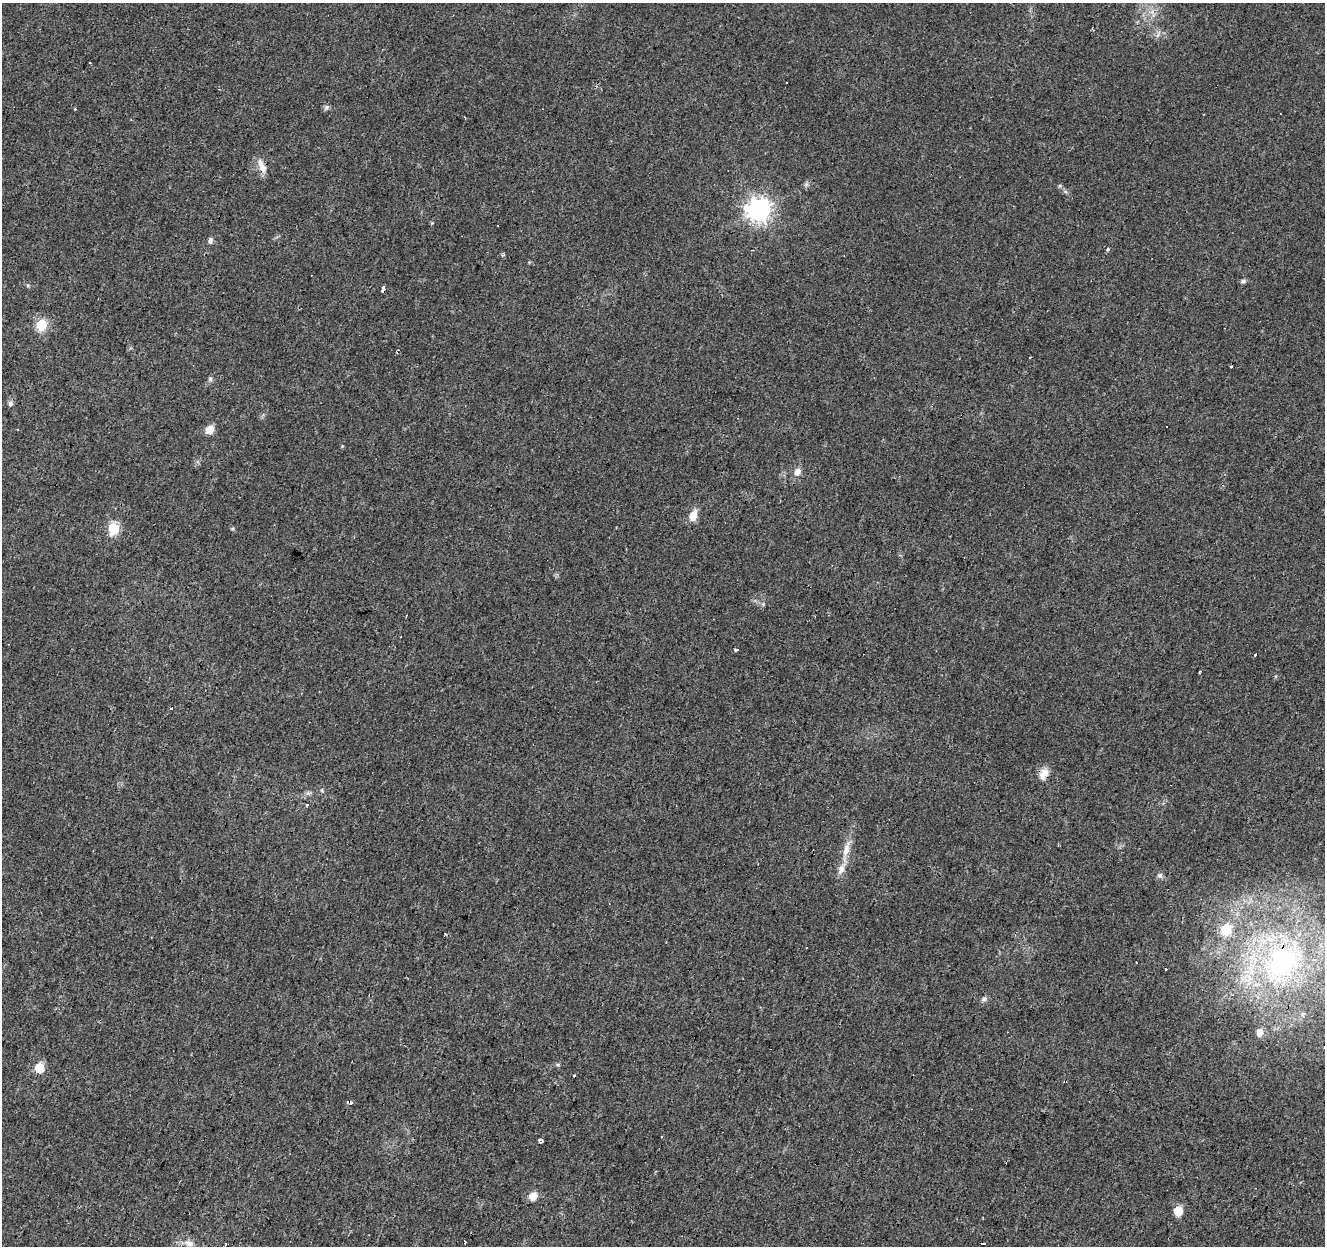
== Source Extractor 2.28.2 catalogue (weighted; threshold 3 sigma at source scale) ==
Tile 7 of 4 x 4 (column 3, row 2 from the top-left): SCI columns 2654-3976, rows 2765-4008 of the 5300 x 5466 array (HDU 1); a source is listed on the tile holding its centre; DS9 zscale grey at full resolution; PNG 1327 x 1248 px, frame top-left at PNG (2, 3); no overlay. Shown black and unused: <1% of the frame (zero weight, under 3 of 4 exposures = <1% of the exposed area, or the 3 px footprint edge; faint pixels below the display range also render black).
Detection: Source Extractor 2.28.2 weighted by HDU 2 'WHT'; one run over the whole footprint, this tile lists its part. Background 0.0156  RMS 0.0032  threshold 0.0144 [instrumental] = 3 sigma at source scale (4.5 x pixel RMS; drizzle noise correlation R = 1.50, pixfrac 1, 0.0396/0.0396 arcsec/px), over >= 5 px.
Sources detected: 55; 8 cosmic-ray / hot-pixel residue — not listed; the other 47 listed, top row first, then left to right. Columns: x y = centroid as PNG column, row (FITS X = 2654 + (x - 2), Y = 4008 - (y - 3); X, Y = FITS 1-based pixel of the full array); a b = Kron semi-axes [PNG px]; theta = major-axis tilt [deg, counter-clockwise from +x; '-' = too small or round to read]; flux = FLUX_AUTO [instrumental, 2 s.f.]
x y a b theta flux
89 63 3 2 - 0.39
327 107 8 5 59 0.65
75 109 3 3 - 0.32
262 166 19 7 -63 3
759 210 8 8 - 240
498 226 3 3 - 0.58
210 240 7 6 - 0.94
1107 249 3 3 - 2.1
502 255 5 4 - 0.51
1243 281 7 5 3 0.66
383 290 4 3 - 4.8
41 325 6 6 - 24
1231 367 3 3 - 1.2
210 379 7 5 -70 0.63
10 403 8 6 87 0.88
210 429 9 8 - 3.1
797 472 7 6 - 2.2
693 515 13 8 71 3.5
113 528 6 6 - 26
736 650 5 3 - 0.54
1200 671 4 3 - 0.78
171 708 3 3 - 2
1044 774 16 10 65 2.9
322 790 6 3 -71 0.38
308 793 6 6 - 0.73
306 805 5 3 - 0.4
846 850 19 9 81 3.4
841 869 13 8 69 2.3
1160 875 8 7 - 0.84
1226 930 6 6 - 20
445 934 4 3 - 0.5
806 947 3 2 - 0.38
1282 962 66 46 45 81
1165 969 3 2 - 0.44
984 999 7 6 - 0.82
1259 1032 9 7 78 2.4
39 1068 6 6 - 14
1065 1081 3 2 - 0.48
351 1103 5 5 - 1.5
540 1140 5 4 - 1.9
533 1196 9 9 - 2.9
1178 1211 6 5 - 12
983 1218 3 2 - 0.24
465 1242 4 3 - 3.1
189 1243 13 8 -12 1.9
983 1243 3 3 - 2.4
225 1244 5 3 - 0.33
Overlapping masked pixels (flux is a lower limit): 6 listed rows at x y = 262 166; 383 290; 1044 774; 1282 962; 1065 1081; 351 1103
Unlisted compact peaks at least as high as the median listed source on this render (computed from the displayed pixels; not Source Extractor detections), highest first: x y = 558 1065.